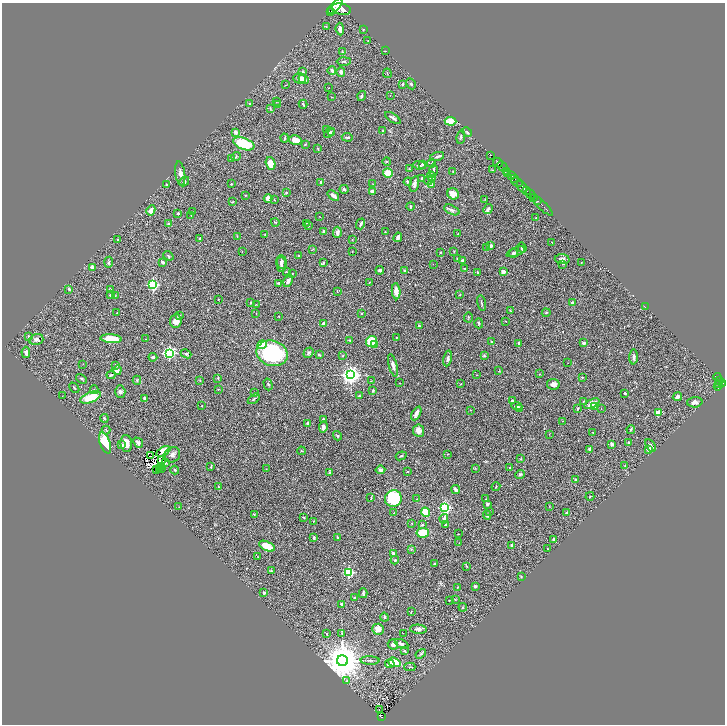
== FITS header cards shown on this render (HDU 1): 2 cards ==
NAXIS1  =                 1446
NAXIS2  =                 1444

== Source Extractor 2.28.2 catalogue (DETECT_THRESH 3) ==
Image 1446 x 1444 px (HDU 1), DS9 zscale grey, zoomed out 1/2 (1 PNG px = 2 x 2 image px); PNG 727 x 726 px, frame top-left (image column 2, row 1443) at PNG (2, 3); each listed source drawn as its Kron ellipse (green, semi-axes under 4 px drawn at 4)
Background 1.29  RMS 0.033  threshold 0.0994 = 3 sigma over >= 5 px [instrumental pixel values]
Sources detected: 400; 34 cannot appear on this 1/2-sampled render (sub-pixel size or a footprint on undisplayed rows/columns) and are neither listed nor drawn; the other 366 listed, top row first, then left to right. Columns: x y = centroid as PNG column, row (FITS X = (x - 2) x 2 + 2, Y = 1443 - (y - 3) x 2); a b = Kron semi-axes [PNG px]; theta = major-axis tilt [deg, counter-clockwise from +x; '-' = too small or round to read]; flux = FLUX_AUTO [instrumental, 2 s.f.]
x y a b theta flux
335 6 9 4 47 9100
341 9 10 5 -12 12000
331 11 3 1 - 610
326 27 3 2 - 3.2
340 29 6 4 -84 23
363 29 2 2 - 4
368 41 3 2 - 3.5
385 51 3 2 - 2.4
342 52 3 3 - 6.5
344 61 7 3 1 8.2
332 71 4 3 - 22
302 72 3 3 - 9.7
341 72 5 4 - 20
387 73 5 1 - 3.1
299 78 6 5 - 42
304 79 5 4 - 25
402 84 4 2 - 4.7
411 84 6 4 -62 9.3
286 85 3 2 - 2.7
329 88 2 2 - 2
390 95 2 1 - 1.9
362 96 5 3 - 9.6
332 97 2 2 - 1.9
276 101 2 2 - 2.6
249 104 3 3 - 3.9
277 104 3 2 - 2.4
303 104 4 2 - 7.3
270 108 4 3 - 6.3
393 118 9 2 -33 13
450 121 6 4 -6 52
326 130 4 4 - 9.1
383 131 2 1 - 2.4
236 132 2 2 - 64
332 132 3 2 - 4.9
467 132 5 3 - 12
329 133 6 3 43 17
347 137 5 3 - 10
461 137 7 3 83 8.7
284 138 4 2 - 6
295 140 6 4 -14 57
244 144 11 5 -20 270
305 144 4 3 - 4.4
318 148 4 2 - 4.4
491 155 2 1 - 55
236 156 5 3 - 6.3
437 157 7 3 17 14
231 158 3 2 - 4.6
387 161 4 2 - 4.7
271 163 6 4 -74 69
432 163 4 2 - 4.9
498 163 5 2 - 2800
423 164 3 2 - 14
419 165 6 2 -7 7.2
503 167 6 2 -45 2900
409 169 2 2 - 4.6
433 170 6 3 90 12
492 170 3 2 - 2.7
453 172 2 1 - 3.4
506 172 4 2 - 670
180 173 12 5 -82 30
388 173 5 4 - 110
508 174 4 2 - 770
511 175 4 3 - 1300
431 176 5 3 - 60
422 179 4 3 - 8.3
515 179 3 2 - 540
428 181 4 4 - 12
184 182 5 4 - 9.9
321 182 4 3 - 7.3
408 182 4 3 - 13
517 182 6 3 -23 2100
231 184 2 2 - 5
373 184 3 2 - 4
414 184 8 4 77 19
166 185 3 2 - 7.5
431 185 4 3 - 25
522 187 6 3 -52 4500
344 189 4 3 - 11
372 191 3 3 - 27
527 191 2 1 - 900
286 193 3 3 - 8.1
453 194 6 5 - 54
530 194 5 2 - 2200
246 195 2 2 - 3.3
333 196 6 3 -39 38
534 198 3 2 - 410
268 199 4 4 - 31
485 199 3 2 - 2.5
274 200 3 2 - 2.9
537 201 2 2 - 270
232 202 4 2 - 5.6
542 205 14 2 -43 250
410 206 4 2 - 6.4
488 209 5 3 - 18
151 210 5 4 - 30
452 210 8 4 -25 19
192 212 3 2 - 5
178 213 2 2 - 11
191 215 3 2 - 2.4
320 216 2 2 - 1.5
536 218 2 2 - 2.4
275 222 4 3 - 4.8
306 223 4 2 - 3.4
169 224 3 3 - 12
361 224 5 3 - 19
309 226 3 2 - 4.5
324 231 3 2 - 9
337 232 5 3 - 21
385 232 3 2 - 3.1
458 234 3 2 - 4.2
265 235 4 2 - 4
237 237 3 3 - 4
398 237 5 3 - 21
200 238 3 2 - 7.9
118 240 3 3 - 6.5
352 240 3 2 - 2.5
552 242 2 2 - 4.8
490 246 4 3 - 35
487 247 3 2 - 4.1
522 248 5 2 - 39
313 249 3 2 - 4.5
242 251 3 2 - 3.7
352 251 2 2 - 2.7
454 251 4 3 - 4.2
441 252 3 2 - 3.9
516 252 10 3 22 18
513 253 4 3 - 12
298 255 3 2 - 4
168 256 5 3 - 9.8
458 258 3 3 - 8.3
562 259 7 5 -3 31
462 261 3 2 - 13
109 262 5 3 - 8
163 262 4 3 - 13
282 262 7 5 -83 18
324 262 4 3 - 6.3
581 263 2 2 - 2.8
281 264 7 4 -88 19
433 264 2 1 - 5.1
563 264 4 2 - 4.5
92 267 3 3 - 40
465 269 4 2 - 5.1
380 270 4 3 - 16
404 270 3 2 - 6.7
286 271 3 2 - 2.5
478 272 3 2 - 6.8
503 272 4 3 - 23
292 273 3 3 - 4.7
288 281 6 4 59 25
369 282 3 2 - 3.1
279 283 3 2 - 7
153 285 3 3 - 820
69 289 3 2 - 11
110 289 2 2 - 10
337 291 3 2 - 4.2
396 291 8 4 -85 51
110 295 2 2 - 4.4
460 295 3 3 - 4.4
115 296 2 2 - 2.8
218 299 2 2 - 4.4
251 303 4 3 - 5.3
482 303 8 2 -77 7.5
573 303 3 3 - 23
256 304 3 2 - 2.2
645 307 3 1 - 2.8
510 310 3 2 - 3.6
117 313 3 2 - 2.9
256 313 2 2 - 2
361 313 2 2 - 6.7
546 313 4 2 - 5.3
180 315 4 2 - 5.1
279 316 2 1 - 2.7
468 317 5 2 - 4.8
176 321 7 6 - 59
506 321 2 1 - 1.9
479 323 5 3 - 8.8
324 324 3 3 - 26
419 326 3 2 - 6.6
29 336 3 3 - 11
396 337 2 2 - 3.5
36 339 7 5 16 21
111 339 11 4 -4 120
146 339 2 2 - 2
349 340 3 2 - 4.3
372 342 6 5 - 140
491 342 2 2 - 6.5
519 343 4 2 - 7.6
584 343 3 3 - 15
262 345 5 4 - 150
375 345 3 3 - 29
26 352 5 3 - 23
169 353 4 3 - 1200
272 353 16 12 -15 580
308 353 5 4 - 10
186 354 5 3 - 12
319 355 3 2 - 8.7
343 356 3 2 - 5.3
484 356 4 3 - 6.5
153 357 4 3 - 8.7
634 357 7 3 89 17
448 358 8 4 77 16
568 363 2 1 - 1.7
83 364 2 1 - 4.6
116 365 3 3 - 15
393 365 11 3 -74 23
117 370 5 4 - 32
499 371 3 2 - 3.1
540 374 3 2 - 2.3
111 375 4 3 - 9.5
351 375 4 4 - 3800
476 375 2 1 - 2.6
582 377 4 3 - 4.6
717 377 4 2 - 390
218 378 4 2 - 6.4
81 379 6 3 -33 7.8
137 380 4 3 - 6.8
200 380 3 2 - 3.4
719 380 4 2 - 480
371 381 3 2 - 2
399 383 2 1 - 2.6
722 383 3 2 - 930
268 384 6 3 -74 6.8
460 384 3 2 - 3.6
553 384 6 5 - 28
719 384 3 2 - 430
718 385 5 3 - 650
74 388 6 2 -47 5.8
218 389 3 3 - 4.9
94 390 4 3 - 7.5
373 390 4 2 - 7.1
120 392 6 5 - 21
255 392 3 2 - 2.9
625 393 2 2 - 6.3
62 396 2 1 - 1.8
359 396 3 3 - 7.9
91 397 11 5 21 140
677 397 5 3 - 19
145 398 3 3 - 16
254 399 7 2 38 8.4
512 400 3 2 - 7.4
583 401 4 2 - 4.2
695 402 7 5 3 27
592 404 8 4 29 70
201 406 3 2 - 2.2
517 406 5 3 - 16
594 407 4 3 - 10
519 408 3 2 - 5.1
601 408 2 1 - 1.6
578 409 4 2 - 7.6
470 410 3 2 - 2.6
658 412 3 3 - 96
416 413 7 3 62 27
104 418 4 3 - 9.6
323 419 4 3 - 7.6
563 421 2 1 - 4
308 423 3 3 - 13
323 427 6 3 81 22
106 430 4 2 - 4.8
631 430 4 2 - 8.2
418 431 6 5 - 44
593 433 2 2 - 3.8
549 434 3 2 - 2.3
337 436 5 4 - 9.5
105 443 11 5 -71 200
126 443 8 5 -82 58
138 443 5 3 - 20
629 443 4 3 - 14
612 444 3 3 - 27
122 445 4 3 - 11
651 445 7 3 -59 20
590 449 3 2 - 17
649 449 4 3 - 42
163 451 8 3 29 110
301 451 4 2 - 3.7
448 454 2 1 - 2.1
172 455 8 7 - 25
150 456 2 1 - 0.82
401 456 5 3 - 8.3
521 459 3 2 - 3.9
162 461 3 1 - 2
165 462 3 1 - 0.52
162 466 2 1 - 0.5
211 466 3 1 - 4.6
625 466 4 3 - 4.9
510 467 2 2 - 6.3
162 468 2 1 - 2.8
475 468 4 2 - 3.8
157 469 3 1 - 3
266 469 2 1 - 1.6
160 470 3 1 - 2
175 470 4 2 - 9.8
380 470 5 3 - 15
407 472 2 1 - 3.7
330 473 4 3 - 9.5
520 474 5 3 - 10
575 480 3 2 - 7.1
218 487 4 2 - 4.1
496 487 4 2 - 4.4
456 489 5 2 - 14
590 496 4 2 - 4.6
371 498 4 2 - 5.3
393 499 8 8 - 440
417 499 2 2 - 2.5
486 499 4 2 - 4
487 504 3 3 - 14
549 506 3 2 - 2.4
179 507 2 1 - 1.9
445 508 4 3 - 800
489 511 3 3 - 3.7
426 512 5 3 - 140
567 512 3 3 - 6.6
394 513 3 3 - 4.9
254 514 3 2 - 3
487 515 4 3 - 10
304 517 3 2 - 6.8
444 519 5 3 - 23
314 521 4 2 - 4.3
412 523 3 2 - 3.2
422 525 4 3 - 8.7
446 525 4 3 - 11
423 533 6 5 - 140
458 534 3 2 - 2.1
338 537 4 3 - 7.5
314 538 3 2 - 9.2
554 539 3 3 - 26
459 543 2 1 - 1.6
512 545 2 2 - 19
267 546 8 4 -24 92
411 549 4 2 - 4.7
548 549 2 1 - 2.3
393 553 3 3 - 8.9
258 557 2 1 - 2
395 560 4 3 - 9.5
435 564 3 2 - 5.9
466 566 3 2 - 3.9
271 571 3 3 - 6.5
349 572 3 3 - 580
521 577 3 2 - 4.1
475 586 2 2 - 22
457 588 3 1 - 3.1
264 593 3 2 - 14
363 593 5 2 - 15
354 598 3 2 - 5.4
455 599 3 2 - 3.6
449 600 2 1 - 2.4
341 604 4 3 - 7.4
463 607 4 3 - 6.8
411 612 3 2 - 4.1
384 617 4 3 - 6.3
378 629 6 5 - 35
418 629 8 4 -5 23
342 633 3 2 - 4.1
403 633 2 1 - 1.6
327 634 2 2 - 6.5
402 644 7 3 -26 17
393 645 5 5 - 19
405 651 3 2 - 6.1
421 654 6 4 34 11
370 660 9 2 -1 10
342 661 5 5 - 22000
394 662 6 4 -19 140
390 664 5 3 - 27
410 667 5 2 - 6
347 681 2 1 - 1.9
379 709 2 1 - 8.6
381 717 4 2 - 170
At the frame edge (FLAGS 8, measured only in part): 1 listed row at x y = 335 6
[34 sub-pixel or undisplayed-footprint detections neither listed nor drawn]